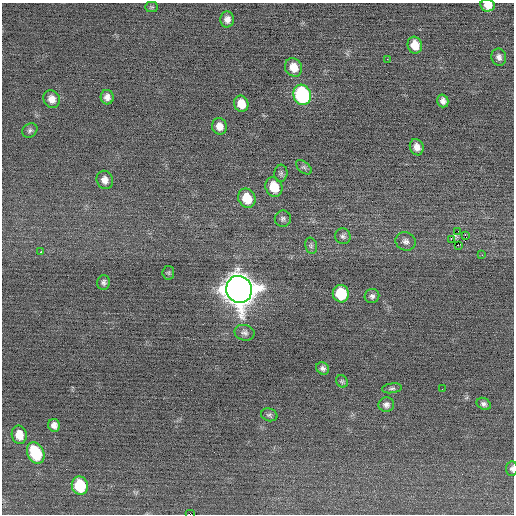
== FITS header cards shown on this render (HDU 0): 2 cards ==
NAXIS1  =                  512 / Axis length
NAXIS2  =                  512 / Axis length

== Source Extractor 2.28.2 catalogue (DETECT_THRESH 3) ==
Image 512 x 512 px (HDU 0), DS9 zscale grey, 1 PNG px = 1 image px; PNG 516 x 516 px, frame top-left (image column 1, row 512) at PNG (2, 3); each listed source drawn as its Kron ellipse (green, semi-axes under 4 px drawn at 4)
Background -0.0369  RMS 0.65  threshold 1.94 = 3 sigma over >= 5 px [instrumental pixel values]
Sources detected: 50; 1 with non-positive FLUX_AUTO (blend fragments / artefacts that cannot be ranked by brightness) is neither listed nor drawn; the other 49 listed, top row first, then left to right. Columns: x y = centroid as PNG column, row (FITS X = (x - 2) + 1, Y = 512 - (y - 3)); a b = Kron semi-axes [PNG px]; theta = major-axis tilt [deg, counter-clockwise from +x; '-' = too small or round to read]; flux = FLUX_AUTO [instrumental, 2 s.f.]
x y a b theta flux
488 5 7 6 - 510
152 7 6 5 - 65
227 19 8 7 - 240
415 45 8 7 - 670
499 57 8 7 - 180
387 59 2 2 - 170
294 67 9 8 - 540
302 95 10 9 - 5700
107 97 7 6 - 230
52 99 9 8 - 340
443 101 6 5 - 190
241 104 8 7 - 560
219 126 8 7 - 310
30 130 8 6 34 120
417 147 8 6 -70 280
304 167 9 5 -39 100
281 173 8 6 83 110
105 180 9 8 - 290
274 187 10 8 -70 990
247 198 10 8 -67 990
283 219 8 8 - 140
458 231 2 2 - 370
465 235 3 2 - 250
343 236 8 7 - 140
451 239 2 2 - 2900
406 241 10 9 - 200
458 245 2 2 - 970
311 246 8 6 -77 110
41 252 3 2 - 100
482 255 3 3 - 45
168 273 7 5 82 58
103 282 7 6 - 120
239 289 14 12 -66 88000
341 294 9 8 - 1900
372 296 7 7 - 140
245 333 10 7 -13 160
323 368 7 5 -39 140
342 381 6 5 - 76
392 388 10 5 8 100
442 389 2 2 - 26
484 404 7 5 -29 130
386 405 8 7 - 170
269 415 8 6 -16 100
54 425 6 6 - 220
19 435 9 7 -78 590
36 453 11 8 -64 2200
512 469 7 5 86 120
80 486 9 8 - 1900
190 514 5 2 - 2000
At the frame edge (FLAGS 8, measured only in part): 3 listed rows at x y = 488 5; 512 469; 190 514
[1 non-positive-flux detection neither listed nor drawn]